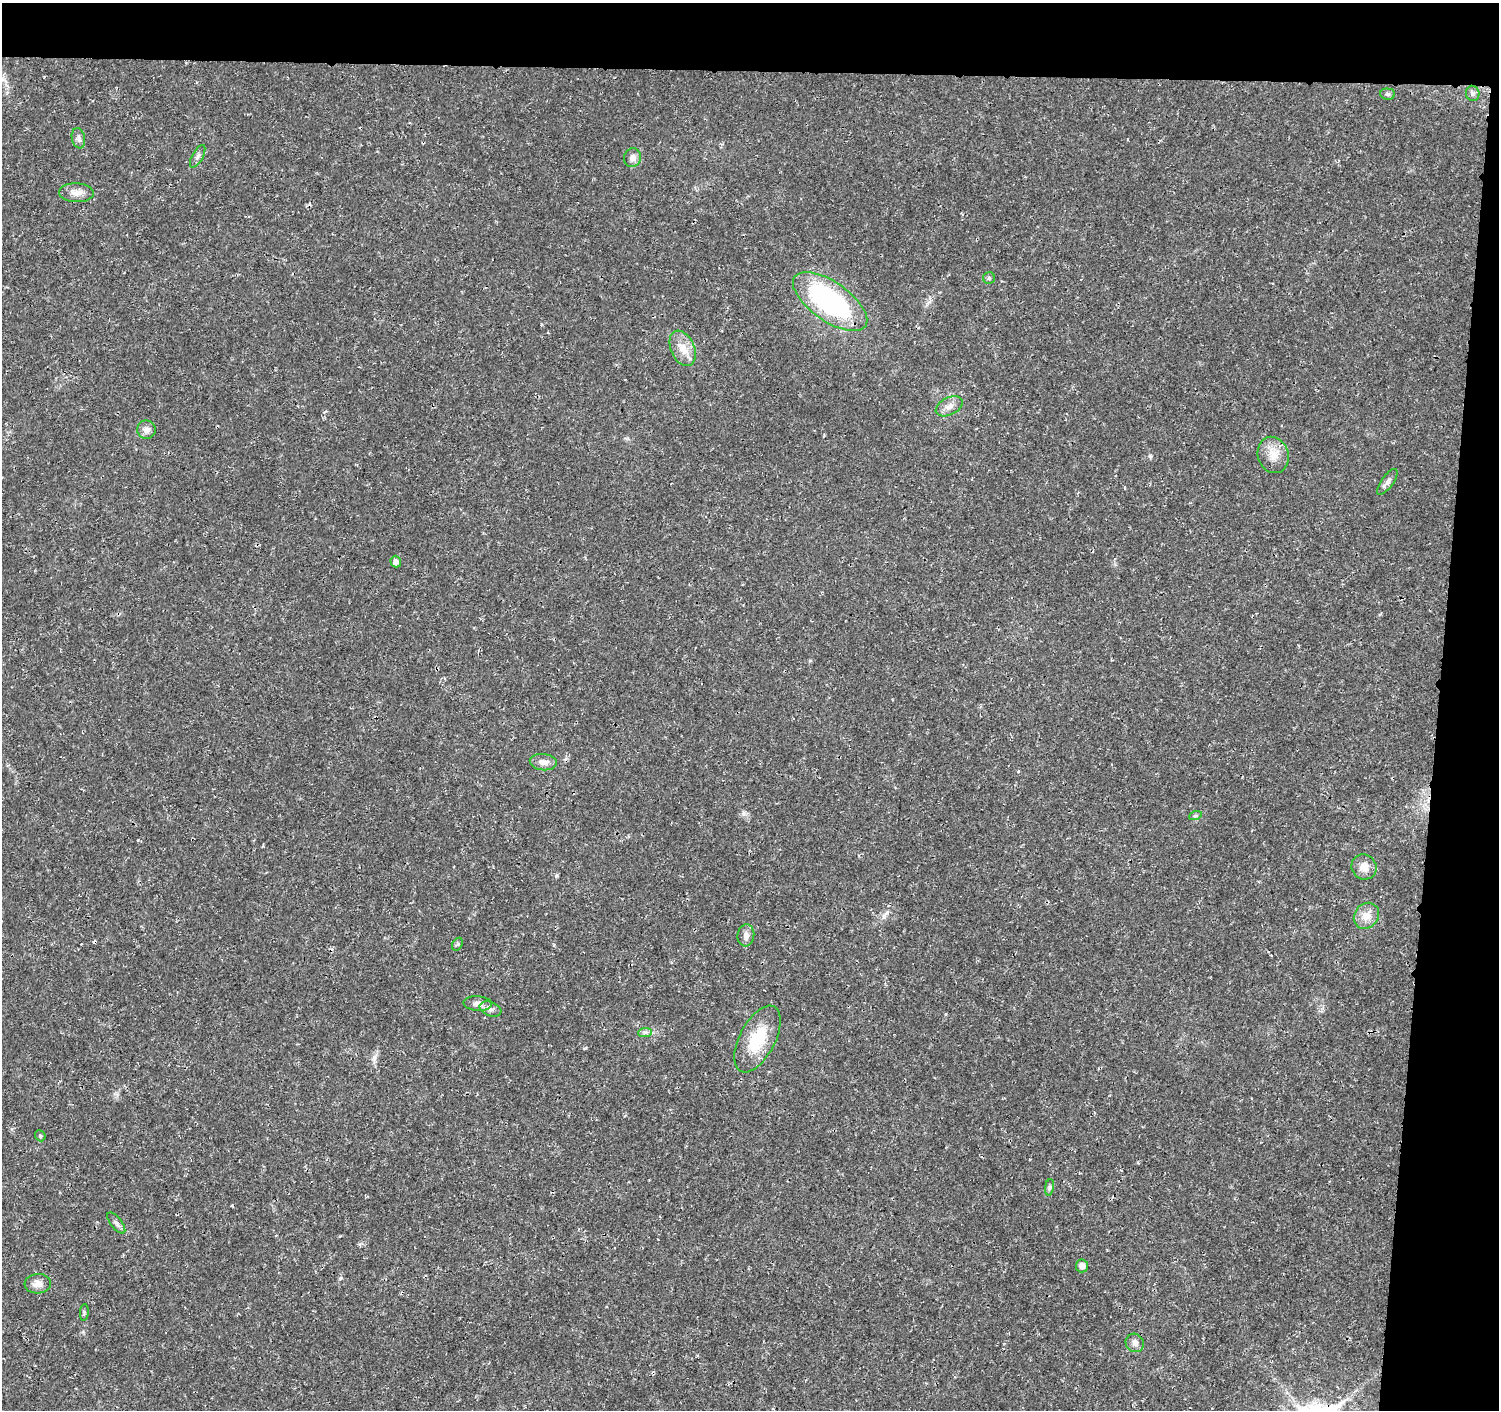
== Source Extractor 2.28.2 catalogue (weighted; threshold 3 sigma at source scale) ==
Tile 3 of 3 x 3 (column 3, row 1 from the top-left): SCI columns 2996-4492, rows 3045-4452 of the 4502 x 4733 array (HDU 1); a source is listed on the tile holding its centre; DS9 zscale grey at full resolution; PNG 1501 x 1412 px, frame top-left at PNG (2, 3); each listed source drawn as its Kron ellipse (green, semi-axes under 4 px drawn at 4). Shown black and unused: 9% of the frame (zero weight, under 3 of 4 exposures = <1% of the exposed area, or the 3 px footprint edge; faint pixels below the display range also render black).
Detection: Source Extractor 2.28.2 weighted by HDU 2 'WHT'; one run over the whole footprint, this tile lists its part. Background 0.025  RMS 0.0028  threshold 0.0125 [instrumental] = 3 sigma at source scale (4.5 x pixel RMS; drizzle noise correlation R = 1.50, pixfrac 1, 0.0396/0.0396 arcsec/px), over >= 5 px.
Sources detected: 32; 1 cosmic-ray / hot-pixel residue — neither listed nor drawn; the other 31 listed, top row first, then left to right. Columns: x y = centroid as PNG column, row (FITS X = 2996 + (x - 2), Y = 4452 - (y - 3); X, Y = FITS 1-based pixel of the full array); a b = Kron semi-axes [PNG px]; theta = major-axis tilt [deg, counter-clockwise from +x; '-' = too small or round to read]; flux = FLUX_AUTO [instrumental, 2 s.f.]
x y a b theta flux
1473 93 8 6 -77 0.82
1388 94 7 5 -4 0.68
78 138 10 6 -78 0.9
198 156 12 5 61 1
632 158 9 8 - 1.7
76 193 17 9 -3 2.3
989 278 6 6 - 0.53
830 302 43 19 -35 46
683 348 19 11 -66 3.8
949 406 14 8 27 2
146 430 9 9 - 1.4
1273 455 18 15 -74 3.9
1387 482 15 5 54 1.2
396 562 6 5 - 1.3
543 762 13 8 -5 1.8
1195 816 6 4 18 0.44
1364 867 13 12 - 2.8
1366 916 14 11 51 3.1
746 935 11 8 85 1.4
457 944 7 5 58 0.44
478 1004 14 7 -3 1.6
490 1009 11 7 -20 1.1
645 1032 7 4 2 0.64
757 1039 36 18 63 11
40 1136 6 5 - 0.4
1049 1187 8 4 81 0.57
116 1223 13 5 -52 0.98
1082 1266 6 6 - 1.5
38 1284 13 9 4 1.9
84 1312 8 3 85 0.39
1135 1343 9 8 - 1.4
Unlisted compact peaks at least as high as the median listed source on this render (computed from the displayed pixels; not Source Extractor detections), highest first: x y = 1150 456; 374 1057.